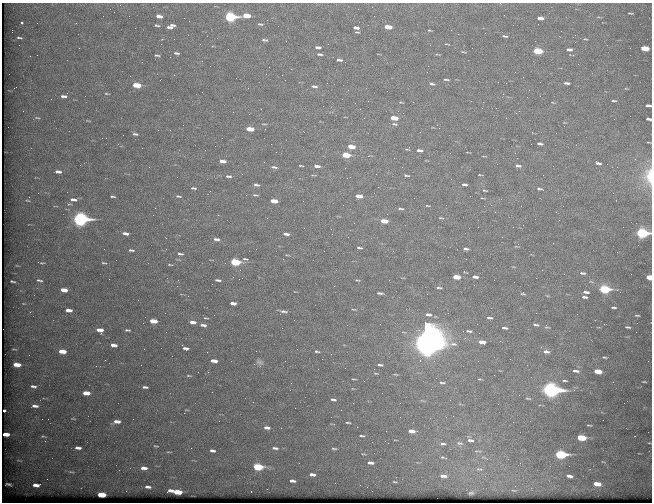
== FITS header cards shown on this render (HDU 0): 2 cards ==
NAXIS1  =                  650 / Width of table row in bytes
NAXIS2  =                  500 / Number of rows in table

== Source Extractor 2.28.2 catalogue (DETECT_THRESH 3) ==
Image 650 x 500 px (HDU 0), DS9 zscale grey, 1 PNG px = 1 image px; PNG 654 x 504 px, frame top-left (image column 1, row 500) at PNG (2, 3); no overlay
Background 580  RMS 2.8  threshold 8.53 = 3 sigma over >= 5 px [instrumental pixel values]
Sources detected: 246; all 246 listed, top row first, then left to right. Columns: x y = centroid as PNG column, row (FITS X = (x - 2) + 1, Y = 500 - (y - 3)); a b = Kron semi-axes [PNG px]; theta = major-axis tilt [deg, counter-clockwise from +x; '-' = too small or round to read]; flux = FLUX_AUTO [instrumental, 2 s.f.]
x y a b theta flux
114 12 2 2 - 74
630 13 5 2 - 180
246 15 7 4 -4 3400
504 15 3 2 - 160
159 16 6 3 -9 1100
230 17 7 4 -7 28000
540 18 6 3 -7 1300
22 23 4 3 - 340
260 24 7 4 -8 310
157 25 5 2 - 240
171 26 8 4 21 900
388 27 6 3 -6 3300
356 28 6 3 -6 810
429 30 5 3 - 200
356 32 5 2 - 310
505 36 7 3 -10 320
19 38 8 3 -12 370
585 39 6 3 -23 170
264 40 7 3 -9 330
200 44 2 2 - 99
447 44 7 2 -13 200
19 45 3 2 - 150
430 45 3 2 - 340
318 47 6 3 -5 570
645 48 6 4 -5 4700
569 49 6 4 -7 530
538 51 6 4 -6 9400
463 52 8 3 -15 250
176 53 5 2 - 360
319 54 7 3 -6 400
157 55 5 2 - 250
339 60 8 4 -4 560
515 72 2 2 - 220
266 74 2 2 - 290
446 79 6 2 -6 290
160 80 2 2 - 110
566 83 5 3 - 430
432 84 9 4 -5 450
137 85 6 3 -8 6100
314 86 7 3 -7 420
67 93 2 2 - 150
107 94 5 2 - 180
63 96 7 4 -4 650
614 101 5 2 - 230
400 102 6 3 0 190
648 105 5 3 - 480
323 106 2 2 - 230
23 111 3 2 - 190
37 118 9 3 -1 300
394 118 6 3 -7 3300
649 119 5 3 - 530
264 124 8 2 -4 200
394 124 8 4 -3 400
439 128 2 2 - 120
250 129 6 3 -6 3600
135 134 5 3 - 340
106 138 2 2 - 120
540 144 7 4 -8 450
351 147 6 4 -7 3000
142 148 2 2 - 950
419 150 8 4 -7 710
346 155 6 3 -7 6800
368 156 4 3 - 190
222 161 7 4 -6 1500
264 162 2 2 - 110
598 163 6 3 -18 480
607 164 2 2 - 390
301 166 5 2 - 200
317 166 6 3 -7 800
518 166 8 4 -6 490
149 167 2 2 - 88
274 167 9 4 -9 480
345 168 2 2 - 130
58 172 6 3 -9 730
406 175 6 3 -9 290
480 175 4 2 - 150
228 176 9 4 -8 570
649 176 27 14 -89 4600
350 177 2 2 - 78
256 185 7 4 -7 500
464 185 5 3 - 450
194 188 7 3 -6 340
540 189 8 3 -13 350
485 190 5 3 - 200
246 195 3 2 - 220
255 195 6 3 -4 290
112 196 5 2 - 240
178 196 7 3 -10 340
359 196 6 3 -7 2200
27 200 7 3 -3 210
73 200 7 4 -8 750
274 201 6 3 -7 2800
427 206 5 2 - 190
400 208 8 3 -5 310
387 214 2 2 - 94
218 215 3 2 - 240
441 218 8 3 -5 210
80 219 8 5 -6 56000
535 219 2 2 - 130
384 221 6 3 -6 3100
623 227 2 2 - 420
304 228 3 2 - 190
125 233 6 3 -9 800
642 233 7 4 -5 38000
286 234 6 3 -8 740
166 238 3 2 - 110
216 239 7 4 -9 620
359 248 5 3 - 320
466 249 5 3 - 440
131 250 6 3 -8 340
180 254 8 4 -10 430
245 259 8 4 -13 330
235 262 7 4 -7 13000
42 263 7 4 10 290
104 263 7 2 -9 200
170 265 7 3 -6 220
17 266 5 3 - 170
582 273 8 4 -8 450
456 277 6 3 -6 3400
475 277 6 3 -5 720
649 277 4 3 - 5000
39 280 8 4 -12 430
218 280 6 2 -7 410
358 280 6 2 -9 190
13 281 5 2 - 290
439 288 6 2 -1 280
604 289 7 4 -6 21000
64 290 6 3 -8 1900
586 292 6 3 -4 570
380 293 6 2 -6 350
523 294 7 4 -11 290
547 295 6 3 -20 200
188 296 2 2 - 87
584 297 5 3 - 440
233 303 6 3 -6 920
614 307 5 2 - 280
354 309 5 2 - 170
69 310 6 3 -6 1300
283 311 10 3 -9 470
165 313 2 2 - 120
428 314 8 4 -10 680
637 315 4 2 - 190
206 318 8 3 -8 230
489 318 6 3 -9 400
153 321 6 3 -7 2900
192 322 6 3 -9 1100
604 324 2 2 - 500
203 325 7 3 -9 660
536 325 8 4 -12 380
547 327 8 4 -2 290
628 327 5 2 - 260
505 328 6 3 -6 450
100 330 6 4 -17 1700
127 330 5 2 - 290
469 331 7 4 -4 390
427 339 24 10 -87 510000
500 341 2 2 - 96
482 342 6 3 -9 1600
114 345 6 3 -7 1000
186 348 6 3 -6 580
62 351 6 4 -6 2800
256 351 2 2 - 80
317 351 5 2 - 250
546 352 9 5 -12 690
331 354 2 2 - 400
604 357 5 3 - 230
214 361 6 3 -7 1400
478 361 2 2 - 370
259 362 11 6 -25 560
17 365 6 3 -6 2500
141 365 2 2 - 160
380 365 6 2 -4 360
576 371 8 4 -10 590
598 371 6 4 -8 3300
208 372 3 3 - 200
376 373 6 3 -8 180
189 376 7 3 -5 210
354 379 5 2 - 180
479 379 5 3 - 180
565 381 5 2 - 250
644 382 4 2 - 190
291 383 2 2 - 220
442 383 7 2 -1 290
33 386 5 3 - 400
145 387 5 3 - 430
551 390 9 5 -8 81000
574 390 5 4 - 300
86 393 6 3 -6 2600
528 398 7 3 -6 210
333 399 7 4 -13 380
624 403 2 2 - 97
35 406 6 3 -5 650
4 410 3 2 - 400
186 410 5 2 - 150
453 416 2 2 - 160
42 419 2 2 - 280
73 419 4 2 - 150
133 419 2 2 - 260
117 422 8 4 6 1200
348 422 5 2 - 260
513 422 2 2 - 570
589 425 5 2 - 210
267 428 8 4 -9 740
386 431 2 2 - 570
411 431 6 3 -7 1200
6 434 5 3 - 1200
43 436 6 3 -6 200
362 436 6 3 -3 300
581 438 7 4 -7 9600
470 440 10 5 -9 780
388 443 2 2 - 76
460 443 11 5 -6 620
443 444 8 4 4 400
156 446 7 4 -14 270
78 448 6 3 -5 730
275 448 10 4 -6 580
334 449 8 4 2 350
212 451 7 4 -12 590
475 451 5 3 - 740
169 452 8 2 -4 220
363 454 6 3 -7 210
560 454 7 4 -6 31000
442 457 5 4 - 210
446 458 3 3 - 140
487 459 5 4 - 300
603 462 5 3 - 140
370 463 7 4 -5 720
569 466 2 2 - 84
258 467 7 4 -6 14000
144 468 8 5 -6 1200
479 469 11 6 -5 740
71 472 7 3 -12 200
312 474 8 4 -7 800
443 476 9 4 -9 900
569 476 7 3 -11 760
292 481 7 4 -8 650
394 482 6 3 -9 180
8 484 5 2 - 290
597 484 6 4 -7 2500
36 485 6 3 -4 1100
148 487 9 4 -8 630
514 490 8 3 -9 290
170 491 5 3 - 840
178 492 7 4 -9 6000
471 493 7 4 12 340
102 495 6 4 -5 6300
At the frame edge (FLAGS 8, measured only in part): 5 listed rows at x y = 648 105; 649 119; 649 176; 642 233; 649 277